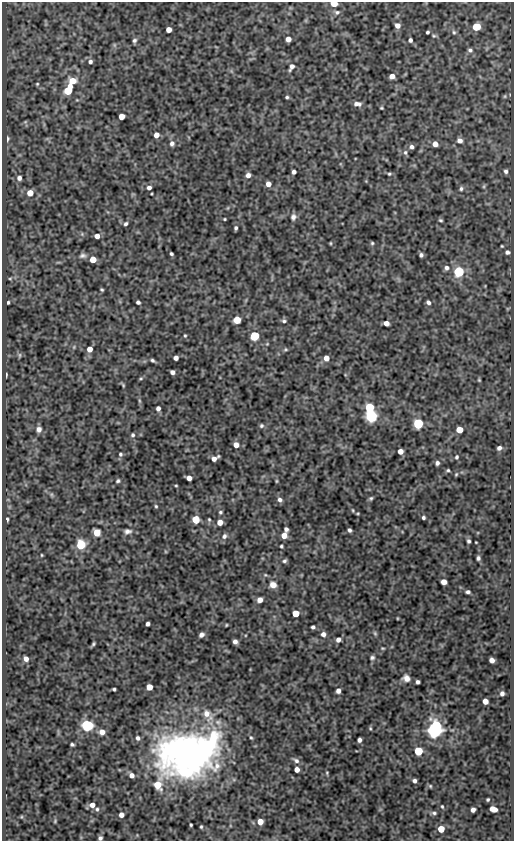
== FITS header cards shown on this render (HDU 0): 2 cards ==
NAXIS1  =                  512
NAXIS2  =                  839

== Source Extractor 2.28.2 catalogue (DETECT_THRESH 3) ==
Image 512 x 839 px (HDU 0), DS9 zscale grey, 1 PNG px = 1 image px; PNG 516 x 843 px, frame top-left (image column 1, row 839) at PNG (2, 2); no overlay
Background 86.9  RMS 0.55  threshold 1.64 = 3 sigma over >= 5 px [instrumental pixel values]
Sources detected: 182; all 182 listed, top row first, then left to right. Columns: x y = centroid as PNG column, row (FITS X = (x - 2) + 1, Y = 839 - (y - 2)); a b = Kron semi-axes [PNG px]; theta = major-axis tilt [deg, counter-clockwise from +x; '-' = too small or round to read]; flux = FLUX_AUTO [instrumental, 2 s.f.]
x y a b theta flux
334 4 5 4 - 600
337 12 7 6 - 100
397 26 6 5 - 210
476 27 6 5 - 920
169 30 4 4 - 310
427 32 4 3 - 60
454 32 6 5 - 60
288 39 5 4 - 280
410 40 4 4 - 99
134 41 6 5 - 88
114 45 6 4 -89 57
470 50 6 5 - 85
90 61 5 5 - 100
292 67 10 5 61 160
392 76 5 4 - 260
72 81 7 6 - 550
37 84 5 4 - 42
68 90 7 5 61 1600
505 96 6 3 71 38
287 97 4 4 - 55
357 104 9 5 -4 160
381 108 3 2 - 37
121 116 5 5 - 370
25 122 6 4 44 47
156 135 5 4 - 290
7 139 8 5 84 110
460 141 6 5 - 160
172 143 7 6 - 130
435 144 5 4 - 320
411 147 5 5 - 110
405 152 7 5 -77 86
506 171 4 4 - 80
294 172 4 4 - 110
389 174 5 4 - 53
248 175 5 5 - 180
19 178 6 6 - 140
268 184 5 4 - 270
484 186 6 3 72 40
149 188 5 5 - 130
461 189 6 4 87 70
30 193 5 5 - 480
293 217 9 7 75 140
225 219 3 2 - 37
440 220 4 3 - 53
126 224 5 4 - 74
236 228 4 3 - 71
82 234 5 5 - 50
97 236 4 4 - 240
330 243 3 3 - 36
372 243 4 4 - 49
502 246 3 2 - 33
507 252 5 5 - 98
171 254 4 3 - 60
421 255 4 4 - 84
82 256 9 6 1 110
93 259 5 5 - 590
446 268 6 6 - 120
459 272 5 5 - 3800
10 278 6 4 1 40
102 289 3 3 - 44
8 302 3 3 - 58
138 302 4 3 - 80
428 302 5 4 - 100
237 320 5 5 - 890
284 321 6 5 - 72
386 323 5 4 - 230
185 335 4 3 - 40
254 336 5 5 - 2300
90 349 5 5 - 300
285 349 6 5 - 51
19 355 8 4 82 54
176 358 4 4 - 150
326 358 5 5 - 270
153 360 5 3 - 68
172 372 4 4 - 150
6 375 4 2 - 44
141 379 6 3 9 40
479 380 5 3 - 38
123 385 7 3 -55 48
139 401 8 4 -81 59
369 407 5 5 - 1900
158 408 5 4 - 130
371 416 5 5 - 6100
418 424 5 5 - 3400
261 426 6 5 - 68
39 429 7 6 - 160
459 430 5 5 - 610
133 435 5 5 - 70
236 445 5 5 - 270
499 448 5 4 - 130
400 451 5 4 - 230
120 454 5 5 - 65
457 457 5 4 - 58
214 459 6 5 - 180
437 463 5 5 - 100
448 470 4 3 - 48
456 474 5 4 - 40
189 478 5 4 - 240
118 481 5 4 - 61
276 481 5 3 - 40
176 485 4 3 - 34
52 495 6 4 -71 50
371 498 5 4 - 58
280 500 6 5 - 110
156 506 5 3 - 44
353 510 5 3 - 34
220 512 5 4 - 51
358 513 4 3 - 32
423 518 4 3 - 67
7 519 4 3 - 51
195 519 5 5 - 680
209 519 4 4 - 38
220 522 5 5 - 280
286 529 5 4 - 100
350 530 4 3 - 79
128 531 10 7 3 140
97 532 5 5 - 660
284 535 5 5 - 280
224 536 7 6 - 120
469 541 4 4 - 72
81 544 6 5 - 2200
281 546 3 3 - 44
42 555 3 3 - 32
478 558 4 3 - 79
285 561 5 4 - 68
444 582 5 4 - 280
273 585 7 7 - 300
468 592 4 3 - 83
260 600 5 4 - 250
296 613 5 5 - 680
397 618 4 2 - 28
148 624 4 4 - 110
226 625 3 2 - 35
313 627 4 4 - 77
375 633 6 5 - 55
323 634 6 5 - 160
201 635 5 4 - 140
338 640 5 5 - 160
235 642 5 4 - 140
93 644 4 3 - 54
383 648 5 3 - 36
372 657 6 5 - 75
26 659 5 4 - 200
492 660 5 4 - 230
406 678 9 8 - 230
418 682 4 4 - 88
149 687 5 5 - 430
114 689 3 3 - 54
338 691 5 4 - 160
502 693 5 5 - 110
485 701 5 4 - 320
206 714 15 9 -72 420
87 725 5 5 - 5900
370 728 5 4 - 44
434 730 8 6 71 15000
102 732 6 5 - 230
251 737 5 4 - 50
138 738 6 5 - 97
359 740 4 4 - 120
72 744 4 3 - 62
418 751 5 5 - 1900
188 754 59 40 12 16000
296 761 9 6 -30 120
297 769 4 4 - 240
327 773 5 4 - 39
132 775 5 5 - 170
414 781 4 4 - 110
157 785 7 6 - 690
430 786 6 4 -47 50
488 800 3 3 - 47
92 805 6 5 - 220
442 806 5 3 - 40
97 809 5 4 - 63
493 809 7 4 -19 290
473 810 4 4 - 140
434 813 7 4 -10 75
121 815 4 4 - 190
260 822 5 5 - 340
191 825 3 2 - 42
201 827 3 3 - 41
441 829 5 5 - 570
100 838 4 4 - 80
At the frame edge (FLAGS 8, measured only in part): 2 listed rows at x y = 334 4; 100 838